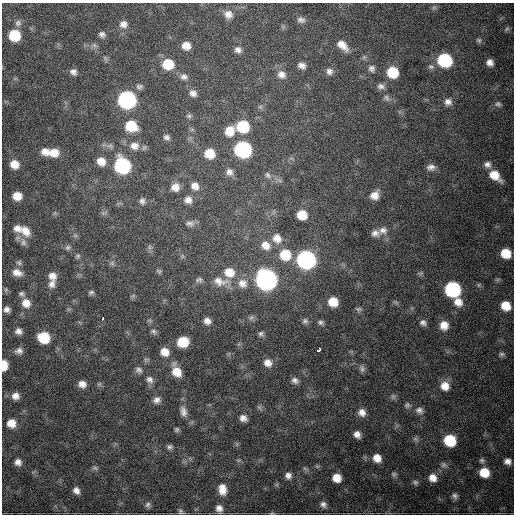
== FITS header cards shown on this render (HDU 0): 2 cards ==
NAXIS1  =                  512
NAXIS2  =                  512

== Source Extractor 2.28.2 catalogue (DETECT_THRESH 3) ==
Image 512 x 512 px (HDU 0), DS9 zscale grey, 1 PNG px = 1 image px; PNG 516 x 516 px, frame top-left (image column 1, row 512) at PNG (2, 3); no overlay
Background 1770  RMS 40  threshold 120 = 3 sigma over >= 5 px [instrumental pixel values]
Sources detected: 154; all 154 listed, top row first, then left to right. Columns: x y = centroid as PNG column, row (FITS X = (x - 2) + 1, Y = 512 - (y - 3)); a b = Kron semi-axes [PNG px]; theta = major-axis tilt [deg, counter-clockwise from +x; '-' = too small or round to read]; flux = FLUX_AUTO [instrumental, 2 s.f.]
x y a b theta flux
434 7 7 4 19 4.4e+03
228 14 11 11 - 2.3e+04
301 20 11 7 -9 1.1e+04
18 23 9 9 - 1.1e+04
123 24 10 9 - 1.6e+04
507 29 7 5 32 4.3e+03
102 34 7 7 - 8.8e+03
14 35 9 8 - 1.1e+05
479 40 8 6 -45 5.5e+03
94 45 7 4 -71 5.6e+03
342 45 15 8 -42 2.8e+04
186 46 8 7 - 2.7e+04
238 50 9 8 - 1.3e+04
445 60 9 9 - 2.8e+05
490 62 7 6 - 1.5e+04
168 64 9 9 - 7.7e+04
302 65 9 7 -17 1.4e+04
431 67 9 7 -20 7.6e+03
372 68 9 8 - 1.0e+04
329 71 9 8 - 1.2e+04
73 72 7 6 - 1.1e+04
392 72 9 8 - 9.5e+04
281 74 12 10 -31 2.0e+04
184 77 9 8 - 1.2e+04
139 86 8 7 - 7.6e+03
381 86 10 7 -16 1.1e+04
193 93 9 7 -30 1.4e+04
387 98 10 7 -58 9.6e+03
127 100 10 9 - 7.9e+05
448 102 10 9 - 1.5e+04
498 104 9 7 -22 7.9e+03
260 107 7 4 19 4.5e+03
189 116 7 5 2 5.4e+03
131 126 10 9 - 7.9e+04
243 126 9 9 - 1.4e+05
230 131 12 10 53 3.8e+04
166 137 7 6 - 8.4e+03
134 146 12 11 - 2.3e+04
243 149 10 9 - 5.9e+05
45 152 10 8 -13 2.4e+04
54 153 11 9 -1 3.8e+04
209 154 9 8 - 5.7e+04
101 161 9 8 - 2.8e+04
14 164 9 8 - 3.4e+04
487 164 10 9 - 1.4e+04
122 166 10 9 - 4.4e+05
431 167 10 7 9 1.3e+04
229 172 10 9 - 1.3e+04
268 175 8 6 -62 7.3e+03
495 175 14 9 -42 4.7e+04
195 186 10 9 - 1.9e+04
175 187 9 9 - 2.1e+04
374 195 10 9 - 2.4e+04
17 196 8 7 - 3.5e+04
188 200 9 9 - 1.6e+04
142 201 8 7 - 8.8e+03
302 215 8 7 - 5.0e+04
190 223 13 7 -4 1.2e+04
17 228 10 9 - 1.9e+04
383 230 13 9 4 1.9e+04
25 231 16 11 -50 3.3e+04
375 233 11 9 -5 1.4e+04
277 238 13 11 -52 2.8e+04
23 242 12 8 -67 1.3e+04
265 245 12 10 -36 2.9e+04
68 247 7 6 - 7.3e+03
150 247 6 6 - 5.7e+03
506 253 8 7 - 5.9e+04
285 255 12 11 - 7.2e+04
78 256 6 6 - 5.5e+03
182 256 7 4 -71 4.1e+03
306 260 10 9 - 9.2e+05
19 263 8 7 - 6.3e+03
112 263 7 6 - 6.6e+03
159 271 7 5 -46 4.7e+03
229 272 13 12 - 4.1e+04
17 273 12 8 -20 2.0e+04
52 276 10 9 - 2.0e+04
199 280 9 6 7 7.0e+03
266 280 11 10 - 1.6e+06
220 281 23 12 -10 3.8e+04
242 283 13 13 - 2.9e+04
52 284 11 9 87 1.6e+04
452 289 10 9 - 4.5e+05
91 292 7 6 - 6.1e+03
21 294 7 6 - 6.4e+03
133 296 7 4 15 4.4e+03
333 302 9 9 - 4.5e+04
396 302 10 3 -21 3.9e+03
458 302 11 10 - 2.7e+04
26 303 10 9 - 2.8e+04
506 306 9 8 - 4.5e+04
7 309 6 6 - 1.1e+04
359 309 8 6 -13 5.8e+03
103 318 4 3 - 8.6e+03
251 318 9 5 40 7.3e+03
207 321 8 7 - 1.5e+04
305 321 8 8 - 8.2e+03
321 322 8 6 -20 7.2e+03
423 323 8 7 - 9.8e+03
444 325 10 9 - 2.7e+04
18 331 7 6 - 1.2e+04
154 331 9 6 -40 7.1e+03
261 334 8 6 19 7.1e+03
44 337 9 8 - 1.1e+05
183 342 9 8 - 7.0e+04
319 349 6 3 47 3.9e+04
19 351 10 8 9 1.2e+04
165 352 10 9 - 2.8e+04
502 354 8 6 7 6.5e+03
268 363 10 9 - 2.1e+04
4 365 9 5 -87 4.7e+04
362 369 11 6 -78 7.9e+03
139 370 10 8 -30 1.1e+04
176 371 14 9 -66 4.3e+04
150 380 10 9 - 1.3e+04
295 380 9 7 -27 1.1e+04
82 384 8 7 - 1.8e+04
445 386 11 10 - 3.2e+04
15 396 9 8 - 1.8e+04
393 397 8 6 -70 6.1e+03
157 400 10 8 31 1.4e+04
407 405 8 7 - 7.5e+03
419 410 11 9 -13 1.4e+04
183 411 16 9 -77 2.1e+04
362 412 9 9 - 1.9e+04
243 418 9 7 -28 1.5e+04
11 423 9 8 - 3.1e+04
177 429 6 6 - 5.3e+03
357 434 7 6 - 1.5e+04
415 439 9 5 -36 6.8e+03
450 440 9 8 - 1.3e+05
169 447 8 6 4 7.6e+03
377 458 9 8 - 2.9e+04
482 460 7 7 - 6.6e+03
507 461 7 6 - 1.4e+04
18 462 8 8 - 1.4e+04
444 465 9 7 -6 9.2e+03
317 466 6 4 -18 4.0e+03
95 468 9 5 -21 5.8e+03
484 472 9 8 - 5.8e+04
394 474 7 6 - 5.6e+03
288 475 8 8 - 1.3e+04
337 478 8 7 - 3.2e+04
433 478 9 8 - 2.5e+04
415 482 8 6 -24 6.3e+03
222 489 13 9 -83 2.9e+04
76 490 8 7 - 1.4e+04
455 496 8 7 - 8.8e+03
323 504 8 7 - 1.1e+04
148 505 8 7 - 7.3e+03
219 508 8 7 - 1.4e+04
181 512 7 6 - 5.8e+03
272 513 7 3 1 3.4e+03
At the frame edge (FLAGS 8, measured only in part): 2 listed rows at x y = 4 365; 272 513